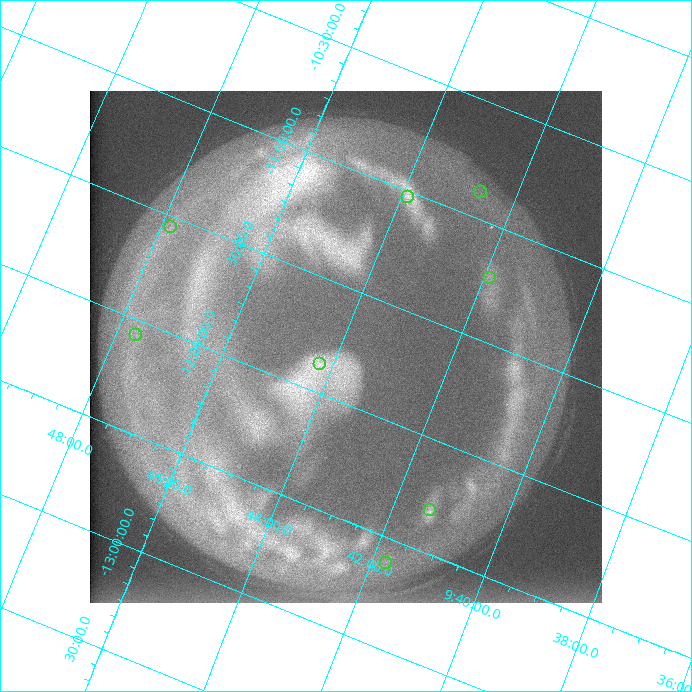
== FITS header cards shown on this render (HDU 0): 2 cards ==
NAXIS1  =                  512 /
NAXIS2  =                  512 /

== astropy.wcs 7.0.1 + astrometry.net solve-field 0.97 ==
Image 512 x 512 px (HDU 0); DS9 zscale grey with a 90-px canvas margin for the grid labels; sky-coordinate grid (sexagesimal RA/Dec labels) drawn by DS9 from the SOLVED WCS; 8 Tycho-2 reference stars matched to detected sources circled (green)
Header WCS: none
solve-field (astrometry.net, Tycho-2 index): SOLVED blind (the file carries no WCS)
Solved WCS: RA---TAN-SIP/DEC--TAN-SIP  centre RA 09:43:55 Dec -11:45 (145.98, -11.75 deg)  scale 16.4 arcsec/px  FOV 140.2' x 140.5'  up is +22 deg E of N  parity normal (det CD < 0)
(file carries no celestial WCS; the grid is the blind solution)
Tycho-2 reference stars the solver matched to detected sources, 8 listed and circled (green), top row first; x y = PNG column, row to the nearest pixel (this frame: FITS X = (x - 90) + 1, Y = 512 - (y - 91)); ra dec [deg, ICRS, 3 dp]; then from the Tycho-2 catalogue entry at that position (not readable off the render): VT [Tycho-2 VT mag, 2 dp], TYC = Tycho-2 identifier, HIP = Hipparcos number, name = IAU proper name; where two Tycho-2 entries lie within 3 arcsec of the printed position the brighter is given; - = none
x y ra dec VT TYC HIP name
481 192 145.661 -10.881 8.76 5478-1029-1 47621 -
408 197 145.972 -11.024 9.61 5478-693-1 - -
171 227 146.955 -11.548 9.24 5482-1278-1 - -
490 278 145.473 -11.226 9.63 5465-187-1 - -
136 335 146.907 -12.069 8.94 5482-940-1 - -
320 364 146.059 -11.873 9.33 5482-1383-1 47760 -
430 510 145.337 -12.309 9.36 5469-623-1 - -
386 563 145.436 -12.614 7.89 5469-380-1 47554 -